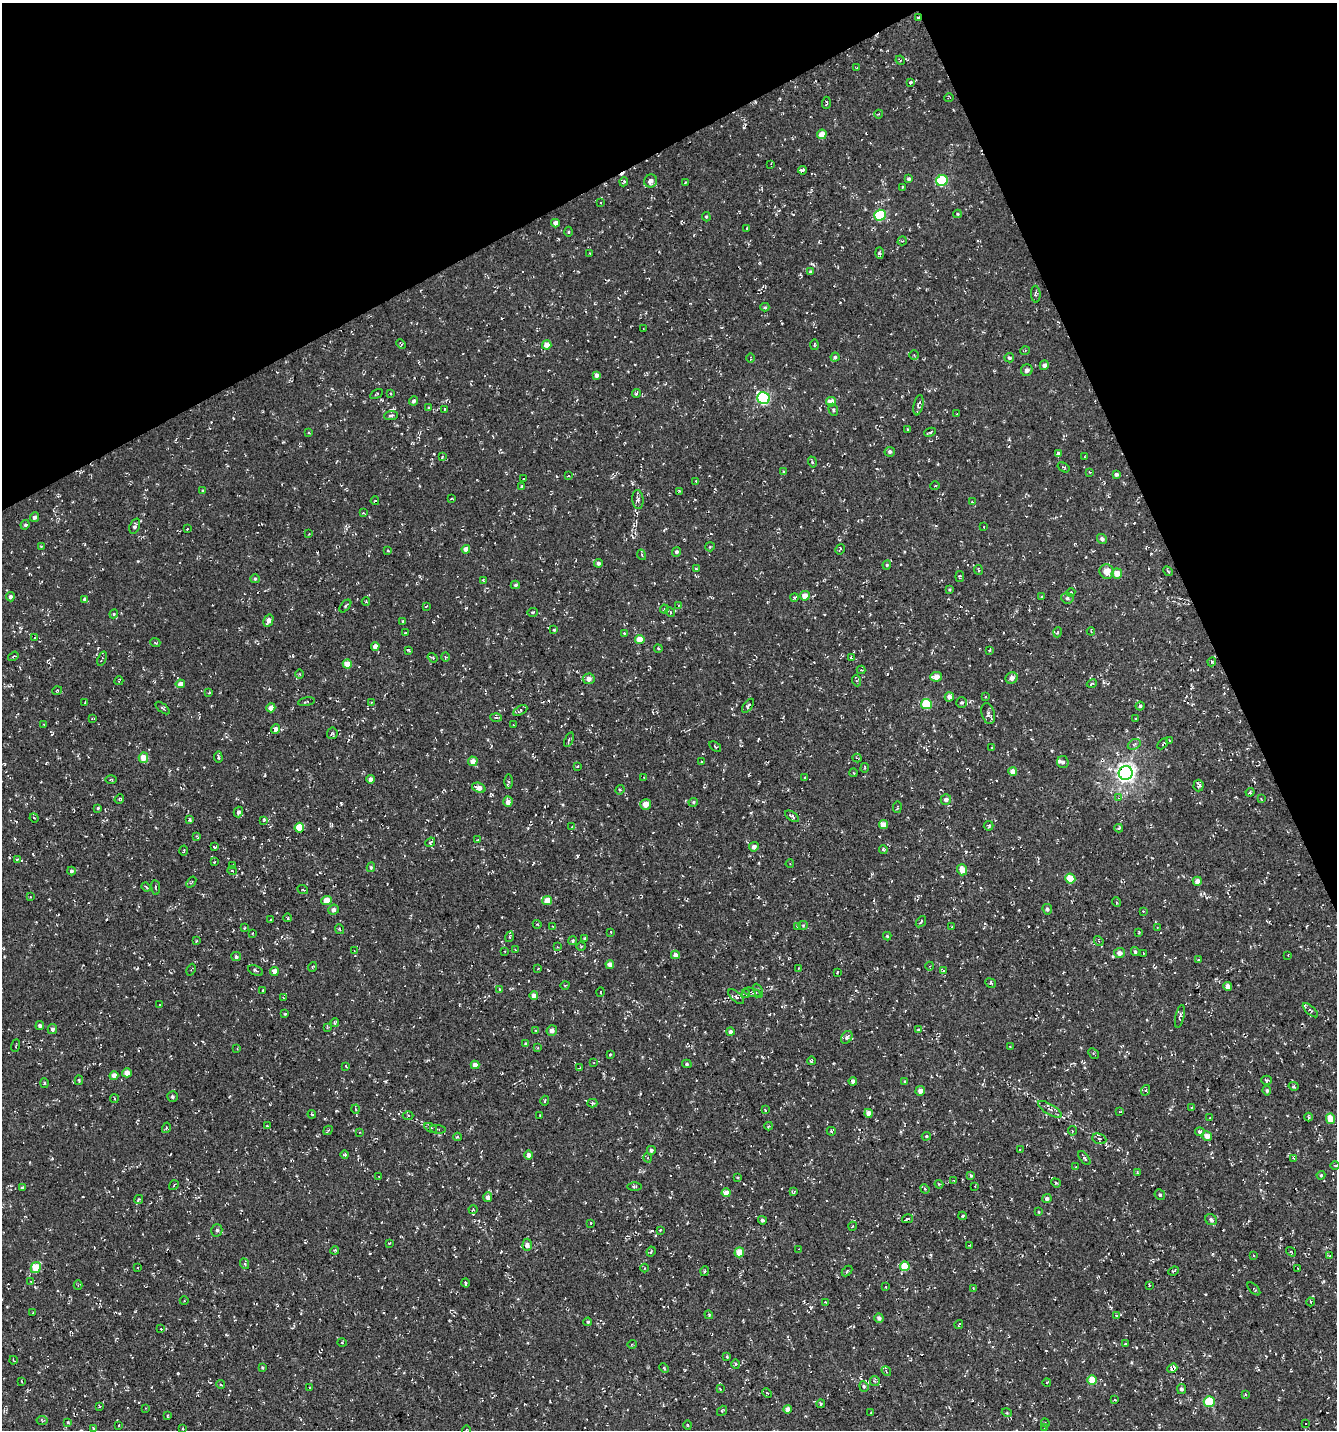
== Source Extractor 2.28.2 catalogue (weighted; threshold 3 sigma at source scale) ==
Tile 3 of 4 x 4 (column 3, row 1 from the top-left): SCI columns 2822-4156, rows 4284-5711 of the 5583 x 5711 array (HDU 1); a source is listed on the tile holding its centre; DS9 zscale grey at full resolution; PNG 1339 x 1432 px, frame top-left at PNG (2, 3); each listed source drawn as its Kron ellipse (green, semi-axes under 4 px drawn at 4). Shown black and unused: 23% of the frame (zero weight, under 3 of 4 exposures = <1% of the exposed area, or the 3 px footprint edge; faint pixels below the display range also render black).
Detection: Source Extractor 2.28.2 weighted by HDU 2 'WHT'; one run over the whole footprint, this tile lists its part. Background -0.0018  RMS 0.0053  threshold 0.024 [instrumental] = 3 sigma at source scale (4.5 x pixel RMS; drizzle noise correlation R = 1.50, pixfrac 1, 0.0396/0.0396 arcsec/px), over >= 5 px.
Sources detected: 509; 28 cosmic-ray / hot-pixel residue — neither listed nor drawn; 2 inside a brighter listed object's ellipse — not listed separately; the other 479 listed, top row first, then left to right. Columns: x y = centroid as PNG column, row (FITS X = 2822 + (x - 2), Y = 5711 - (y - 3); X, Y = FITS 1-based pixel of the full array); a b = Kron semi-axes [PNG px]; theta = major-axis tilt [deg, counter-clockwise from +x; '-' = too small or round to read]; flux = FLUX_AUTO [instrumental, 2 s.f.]
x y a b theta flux
918 18 3 2 - 0.5
900 60 5 3 - 0.44
857 67 3 2 - 0.35
910 82 3 3 - 0.96
949 98 5 3 - 0.35
826 103 6 2 85 0.6
879 114 4 3 - 0.43
822 134 5 4 - 7
771 164 3 2 - 0.56
803 170 4 3 - 1.8
909 179 4 4 - 1
651 181 6 6 - 2.4
942 181 6 5 - 37
624 182 4 3 - 0.66
685 182 4 2 - 0.44
902 187 3 2 - 0.71
601 203 3 2 - 0.34
957 214 4 4 - 0.55
880 215 6 5 - 35
706 217 4 4 - 0.64
555 223 4 4 - 2.9
747 229 3 3 - 0.59
568 232 5 3 - 0.5
902 241 5 4 - 0.52
590 253 3 2 - 0.39
880 253 6 4 -88 0.72
811 272 4 3 - 1.1
1036 294 8 4 -86 1.1
765 307 4 4 - 0.73
643 329 2 2 - 0.34
401 344 5 3 - 0.64
547 345 4 4 - 5
814 345 5 2 - 0.48
1025 351 5 3 - 0.41
914 355 4 4 - 0.57
835 357 4 4 - 0.86
751 358 4 3 - 0.44
1009 358 5 4 - 1
1044 365 5 4 - 2
1027 370 6 5 - 1.9
597 375 4 4 - 2.1
390 393 3 3 - 0.46
376 394 7 3 28 0.56
636 394 4 3 - 0.75
764 398 6 6 - 69
414 401 4 4 - 1.4
831 402 5 4 - 6.2
918 405 10 4 78 1.4
429 408 4 3 - 0.66
445 409 3 2 - 0.32
833 410 6 4 -70 0.85
957 414 3 2 - 0.32
391 415 7 4 6 0.91
907 429 4 2 - 0.44
930 432 6 2 24 0.74
309 433 4 3 - 0.63
890 452 5 5 - 1.3
1058 453 4 4 - 1.6
442 457 4 3 - 0.58
1085 457 4 2 - 0.37
812 462 5 3 - 0.68
1064 467 6 4 -33 0.74
783 472 3 3 - 0.6
1089 472 4 2 - 0.34
1116 474 4 3 - 1.3
568 476 3 2 - 0.32
524 478 3 2 - 0.34
696 481 3 3 - 0.37
935 486 5 3 - 0.51
522 487 4 4 - 1
203 490 4 3 - 0.55
679 491 3 3 - 0.4
451 499 4 2 - 0.44
638 499 9 5 -84 1.5
375 501 4 3 - 0.53
972 502 4 4 - 0.62
363 513 3 3 - 0.43
34 517 5 4 - 1.7
25 525 5 4 - 0.89
135 526 8 5 68 1.5
984 527 2 2 - 0.29
187 529 3 2 - 0.4
309 534 2 2 - 0.35
1102 539 5 5 - 1.6
41 546 3 2 - 0.42
710 547 5 4 - 0.55
466 549 4 4 - 3.7
840 549 6 2 58 0.7
388 550 4 2 - 0.45
676 552 5 4 - 1.2
642 555 5 3 - 0.58
598 563 4 4 - 1.4
887 565 4 4 - 0.66
696 569 3 2 - 0.45
978 570 5 2 - 0.53
1168 571 5 4 - 0.76
1107 572 7 7 - 5.2
1117 573 5 5 - 5.6
960 577 5 3 - 0.59
255 579 5 4 - 0.69
483 580 4 4 - 0.52
515 585 4 4 - 0.79
949 589 4 3 - 0.54
1071 592 4 4 - 0.54
805 596 5 4 - 5.2
1042 596 3 3 - 0.43
10 597 4 4 - 1.5
794 597 4 3 - 0.71
1067 598 6 5 - 1.4
85 599 3 3 - 6
366 602 4 4 - 0.59
679 605 4 2 - 0.41
345 606 7 4 49 0.84
426 606 3 2 - 0.38
664 609 4 3 - 0.53
533 612 5 3 - 0.54
670 612 5 4 - 0.89
114 614 4 4 - 0.59
268 621 6 4 62 3.5
403 621 4 3 - 0.69
554 630 4 3 - 0.43
1091 631 4 3 - 0.65
1058 632 5 3 - 0.52
405 633 3 2 - 0.49
624 633 4 3 - 0.43
35 637 3 2 - 0.53
640 639 4 4 - 8.4
155 642 5 3 - 0.53
375 646 4 4 - 3.6
658 649 4 3 - 0.64
990 650 4 2 - 0.45
409 651 4 3 - 0.74
13 656 6 3 34 0.7
445 657 4 3 - 0.53
433 658 5 3 - 0.56
851 658 3 2 - 0.54
102 659 7 2 68 0.51
1212 662 4 4 - 0.62
347 664 4 4 - 7
861 670 4 4 - 0.52
300 674 5 3 - 0.44
936 677 6 5 - 4.4
1012 678 6 5 - 2.6
589 679 6 5 - 2.5
119 681 4 3 - 0.54
857 681 5 4 - 0.73
180 684 4 4 - 3.3
1092 684 5 3 - 1.1
57 691 5 3 - 0.44
209 693 3 2 - 0.49
949 697 4 4 - 2.4
985 697 4 2 - 0.4
307 702 8 2 10 0.53
371 702 4 2 - 0.38
85 703 3 2 - 0.33
962 703 5 5 - 1.2
926 704 5 5 - 20
748 706 8 4 53 1
1140 706 4 4 - 0.75
163 708 8 2 -40 0.56
271 708 5 4 - 3.3
520 710 7 4 29 1
988 714 11 6 -74 1.7
496 717 6 4 -2 0.71
93 719 3 2 - 0.36
1135 719 4 2 - 0.42
44 724 3 2 - 0.36
513 725 3 2 - 0.56
275 729 5 4 - 2.8
332 733 6 5 - 0.81
569 740 8 3 67 0.79
1169 740 3 2 - 0.4
1134 744 7 5 31 1.1
1163 744 6 2 45 0.49
715 747 7 3 -35 0.6
992 747 4 3 - 0.53
218 757 5 3 - 0.92
143 758 5 5 - 7.7
857 758 4 2 - 0.39
473 761 5 5 - 4
701 761 2 2 - 0.35
1063 762 6 5 - 1.4
577 767 4 2 - 0.37
865 768 5 2 - 0.5
1013 771 4 4 - 4.8
854 773 4 3 - 0.45
1126 773 7 7 - 230
644 777 3 3 - 0.42
805 778 3 2 - 0.42
370 779 4 4 - 2.6
111 780 6 3 0 0.67
508 782 7 4 -90 0.8
1199 786 6 5 - 1.6
479 788 7 4 -19 3.6
620 790 5 4 - 0.88
1250 792 4 3 - 0.65
1118 798 4 4 - 0.55
119 799 5 4 - 0.75
946 799 5 5 - 1.9
1261 799 4 3 - 0.46
508 802 5 4 - 2.5
693 802 5 4 - 0.7
646 804 5 5 - 5.1
897 807 6 3 82 0.49
98 808 3 3 - 0.62
238 812 5 4 - 1.6
792 816 8 4 -35 1.3
34 818 4 3 - 0.37
189 820 3 3 - 0.84
264 820 3 3 - 0.54
883 825 4 4 - 4.7
572 826 4 3 - 0.46
989 826 5 5 - 0.68
299 828 5 5 - 13
1119 828 4 3 - 0.76
197 836 4 3 - 0.56
477 840 2 2 - 0.44
430 842 5 3 - 1.1
214 847 3 2 - 0.54
754 847 5 4 - 2.2
883 850 4 3 - 0.64
184 851 5 2 - 0.58
17 859 4 3 - 0.67
214 862 3 2 - 0.35
790 864 4 3 - 0.38
233 865 3 2 - 0.37
371 867 5 3 - 0.79
962 870 6 5 - 5.3
71 871 4 4 - 0.91
232 871 5 3 - 0.5
1070 879 5 5 - 13
1197 881 4 4 - 2.8
191 882 6 3 52 0.56
146 887 5 3 - 0.65
156 887 7 3 -82 0.63
303 890 5 3 - 0.55
30 897 3 2 - 0.38
326 900 5 4 - 6
547 900 5 4 - 6.4
1116 902 5 3 - 0.56
1047 909 5 4 - 1
334 910 5 5 - 1.8
1143 911 3 2 - 0.4
288 918 4 3 - 0.42
271 920 3 2 - 0.6
921 922 6 3 52 0.73
537 924 4 3 - 0.52
803 925 5 4 - 0.62
797 926 4 3 - 0.43
245 927 3 2 - 0.44
553 927 4 2 - 0.37
952 927 4 3 - 0.45
1157 927 3 2 - 0.3
339 929 5 3 - 0.52
611 932 3 2 - 0.53
1139 932 3 3 - 0.61
252 933 2 2 - 0.48
887 936 4 4 - 0.55
509 937 5 3 - 0.61
584 939 4 3 - 0.79
196 941 3 3 - 0.49
573 941 5 4 - 0.7
1099 941 5 4 - 0.76
581 946 5 3 - 0.52
557 947 4 3 - 0.44
515 949 3 2 - 0.39
354 950 3 2 - 0.36
505 951 3 2 - 0.33
1135 952 4 4 - 0.95
1119 953 5 5 - 3
1143 953 3 2 - 0.29
675 955 4 4 - 2.4
1288 955 2 2 - 0.38
236 957 5 4 - 1.1
1198 959 3 2 - 0.57
610 964 4 4 - 3.3
930 966 4 3 - 0.48
312 967 5 3 - 0.45
538 968 3 3 - 0.44
798 968 4 2 - 0.31
191 970 6 2 64 0.4
256 970 8 4 -25 1.1
274 971 4 4 - 4.1
944 971 4 3 - 0.61
837 972 3 2 - 0.4
991 983 6 4 -24 0.83
565 985 4 3 - 0.41
1228 987 4 4 - 3
500 989 3 3 - 0.62
263 990 3 2 - 0.52
758 991 7 4 -66 1.3
600 992 5 3 - 0.53
752 992 9 3 -16 0.91
746 994 4 4 - 0.67
534 996 4 4 - 3.8
736 997 9 4 -43 1.4
283 998 4 3 - 0.48
160 1005 2 2 - 0.38
1310 1010 9 4 -42 1.1
285 1014 4 2 - 0.44
1180 1016 12 4 78 1.3
335 1022 4 4 - 0.84
40 1026 4 4 - 1.2
327 1028 4 3 - 0.47
52 1029 5 4 - 1.7
552 1030 5 5 - 2.4
919 1030 4 3 - 0.53
536 1031 4 3 - 0.59
730 1032 4 4 - 1.4
847 1037 7 5 54 1.4
526 1044 4 3 - 0.94
16 1046 6 2 69 0.42
1010 1046 3 2 - 0.32
537 1048 3 3 - 0.54
237 1049 3 2 - 0.36
1093 1053 6 3 -45 0.62
610 1054 3 2 - 0.46
811 1061 4 3 - 0.55
594 1063 3 2 - 0.34
687 1064 5 4 - 0.77
475 1065 4 4 - 3.4
346 1066 3 2 - 0.52
580 1068 3 2 - 0.42
127 1073 5 4 - 3.4
114 1076 4 4 - 4.6
79 1080 5 4 - 0.7
1267 1080 5 4 - 0.75
853 1081 4 4 - 1.9
905 1082 4 3 - 0.51
44 1083 5 3 - 0.49
1294 1086 5 4 - 0.65
1146 1090 5 3 - 0.58
1267 1090 5 4 - 0.91
920 1091 5 4 - 2.6
172 1097 5 5 - 1.2
114 1099 4 2 - 0.49
545 1101 5 3 - 0.61
592 1103 5 3 - 0.86
1192 1107 3 2 - 0.38
356 1109 4 3 - 0.49
1050 1109 13 5 -30 2.3
765 1110 3 3 - 0.52
1120 1111 3 2 - 0.37
869 1113 4 4 - 3.3
312 1114 4 3 - 0.73
408 1116 5 3 - 0.65
540 1116 3 2 - 0.55
1309 1117 4 3 - 0.52
1210 1118 3 2 - 0.29
1330 1119 5 4 - 7.8
267 1126 4 4 - 0.45
769 1126 4 4 - 0.61
166 1128 5 3 - 0.51
431 1128 6 4 -28 0.76
438 1129 8 2 -11 0.48
328 1130 5 2 - 0.58
831 1131 4 4 - 0.78
1072 1131 5 3 - 0.45
360 1132 2 2 - 0.4
1200 1132 5 4 - 1.6
926 1136 5 4 - 0.65
1207 1136 5 4 - 3.9
457 1137 4 4 - 0.72
1099 1139 7 5 -23 1.3
1020 1149 2 2 - 0.49
651 1150 4 4 - 1.2
345 1155 4 4 - 0.75
528 1155 4 4 - 2.3
648 1158 4 3 - 0.63
1084 1158 8 4 -52 1.1
1294 1158 3 3 - 0.74
1335 1165 5 3 - 0.55
1076 1167 3 3 - 0.46
1137 1173 3 3 - 0.45
1321 1175 4 4 - 0.58
379 1176 4 2 - 0.34
971 1176 4 3 - 0.99
738 1178 4 3 - 0.47
954 1181 4 2 - 0.42
1056 1183 5 4 - 0.57
939 1184 4 3 - 0.54
174 1185 5 2 - 0.45
975 1186 2 2 - 0.28
634 1187 7 3 0 0.65
22 1188 3 3 - 0.93
925 1189 5 4 - 0.52
794 1191 4 3 - 0.95
726 1193 4 4 - 4.8
1160 1195 5 5 - 0.83
488 1197 5 4 - 2.3
138 1199 5 3 - 0.71
1047 1199 4 4 - 1.4
473 1209 4 4 - 0.57
1039 1212 4 2 - 0.37
962 1216 4 3 - 0.7
907 1219 5 2 - 0.96
762 1220 4 4 - 1
1211 1220 6 5 - 1.4
590 1223 3 3 - 0.58
853 1226 4 2 - 0.41
217 1230 6 5 - 1.2
660 1230 3 2 - 0.49
389 1243 4 2 - 0.38
527 1245 6 4 87 2.4
969 1245 3 2 - 0.35
799 1249 4 4 - 0.44
335 1250 4 3 - 0.54
651 1251 5 3 - 0.72
739 1252 5 4 - 8
1291 1252 5 3 - 0.49
1253 1255 3 2 - 0.37
1330 1256 3 2 - 0.4
245 1264 5 3 - 0.56
905 1266 5 5 - 12
36 1268 5 5 - 16
137 1268 3 2 - 0.38
644 1268 4 3 - 0.5
1298 1268 2 2 - 0.32
705 1271 5 3 - 0.56
847 1271 6 4 46 0.7
1174 1271 5 3 - 0.67
31 1281 3 3 - 0.52
465 1283 4 3 - 1.1
78 1285 4 4 - 0.52
1149 1285 3 2 - 0.43
886 1287 3 2 - 0.39
973 1288 4 3 - 0.52
1254 1289 8 3 -45 0.79
184 1301 4 3 - 0.43
825 1302 3 2 - 0.4
1311 1302 4 4 - 0.6
32 1313 3 2 - 0.32
709 1315 4 3 - 0.45
1116 1315 4 2 - 0.36
879 1318 4 4 - 1.6
588 1322 4 4 - 0.75
959 1324 4 2 - 0.59
161 1329 3 2 - 0.33
342 1343 5 3 - 0.43
632 1344 5 3 - 0.45
1125 1344 3 3 - 0.5
727 1356 4 4 - 0.51
13 1360 4 2 - 0.41
736 1364 5 4 - 0.72
262 1368 4 3 - 0.54
664 1368 5 3 - 0.49
1172 1368 5 4 - 8.1
886 1371 5 4 - 0.83
1092 1380 5 4 - 9.9
22 1381 4 2 - 0.44
875 1381 5 4 - 0.79
1047 1382 4 3 - 0.42
221 1384 4 3 - 0.54
864 1386 5 4 - 0.76
309 1388 3 2 - 0.59
720 1389 3 2 - 0.51
1181 1389 5 4 - 1.2
767 1393 5 3 - 0.47
1245 1394 4 3 - 0.59
1115 1400 4 2 - 0.39
1209 1401 5 5 - 17
821 1404 4 4 - 0.65
99 1406 3 2 - 0.49
145 1408 3 2 - 0.36
788 1409 4 4 - 3.5
722 1411 5 3 - 0.71
871 1413 4 2 - 0.38
1007 1413 5 3 - 0.48
167 1416 4 2 - 0.41
42 1420 5 4 - 0.73
68 1422 3 3 - 0.47
1045 1423 4 3 - 0.6
1306 1423 2 2 - 0.46
119 1425 4 2 - 0.38
688 1425 5 3 - 0.51
93 1428 4 3 - 0.64
1045 1428 4 3 - 0.67
182 1429 3 2 - 0.39
466 1430 4 3 - 0.35
Overlapping masked pixels (flux is a lower limit): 3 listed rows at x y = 918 18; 1126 773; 299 828
Isophote crosses this tile's border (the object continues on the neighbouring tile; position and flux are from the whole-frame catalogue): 1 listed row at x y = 466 1430
Unlisted compact peaks at least as high as the median listed source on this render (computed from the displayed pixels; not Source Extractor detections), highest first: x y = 138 561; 577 856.